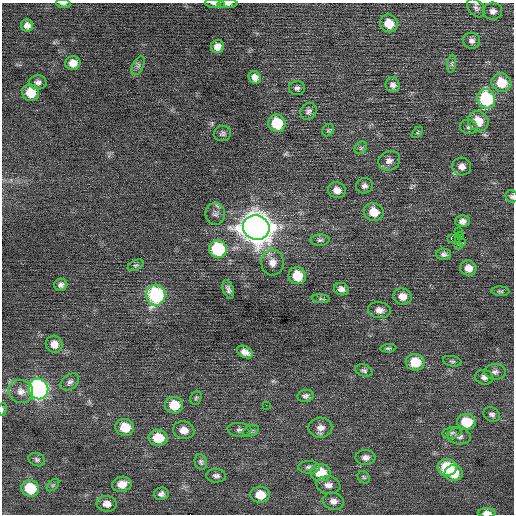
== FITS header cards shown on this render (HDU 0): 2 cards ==
NAXIS1  =                  512 / Axis length
NAXIS2  =                  512 / Axis length

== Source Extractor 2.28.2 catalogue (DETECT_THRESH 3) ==
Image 512 x 512 px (HDU 0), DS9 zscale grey, 1 PNG px = 1 image px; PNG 516 x 516 px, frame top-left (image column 1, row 512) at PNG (2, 3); each listed source drawn as its Kron ellipse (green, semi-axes under 4 px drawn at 4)
Background 0.0328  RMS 0.73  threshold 2.19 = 3 sigma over >= 5 px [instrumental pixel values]
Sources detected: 100; all 100 listed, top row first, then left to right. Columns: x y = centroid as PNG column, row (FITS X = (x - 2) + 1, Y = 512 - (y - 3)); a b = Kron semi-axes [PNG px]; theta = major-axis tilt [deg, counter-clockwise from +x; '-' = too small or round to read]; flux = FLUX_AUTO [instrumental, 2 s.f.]
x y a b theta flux
63 4 7 4 -4 90
215 4 10 4 -7 140
227 4 10 4 3 140
476 8 11 7 -49 170
493 11 9 8 - 220
389 23 9 8 - 820
27 25 6 6 - 230
472 41 8 8 - 190
217 47 7 6 - 350
73 63 7 7 - 420
452 64 9 4 83 120
138 66 10 5 64 140
255 77 6 6 - 250
38 82 8 7 - 170
501 82 10 9 - 1100
393 85 7 7 - 190
297 88 8 7 - 140
30 93 9 8 - 860
486 99 10 9 - 3800
308 111 9 7 58 170
478 121 11 9 -43 860
277 123 9 8 - 1700
469 127 9 7 -13 140
328 130 6 5 - 88
417 132 7 4 46 69
223 133 8 7 - 130
361 148 7 5 45 97
389 161 11 9 24 270
462 167 9 9 - 290
364 186 8 7 - 180
337 190 9 8 - 330
512 196 6 6 - 100
374 212 10 9 - 810
215 214 11 9 -81 240
462 221 7 6 - 230
256 227 13 12 - 78000
458 231 3 3 - 3400
461 236 3 2 - 40
451 238 4 2 - 510
320 240 9 5 2 140
462 243 4 2 - 41
458 245 2 2 - 2500
218 249 9 8 - 3600
444 254 7 5 0 150
272 262 13 11 -89 420
136 265 8 5 26 91
468 268 8 7 - 450
297 276 9 8 - 1300
61 285 6 6 - 160
228 289 9 5 -71 170
341 289 7 6 - 210
500 291 9 5 -2 89
156 295 10 9 - 5700
402 296 9 8 - 450
321 299 9 3 -5 79
379 310 11 8 -6 320
54 344 9 8 - 390
388 348 8 4 5 83
245 352 8 5 -27 290
452 361 9 5 -13 98
415 362 9 8 - 1100
364 371 9 5 -19 130
495 372 11 7 -2 200
484 377 9 7 -9 210
70 382 10 7 38 180
38 389 10 10 - 12000
21 391 12 11 - 440
306 396 8 6 14 150
196 398 7 5 68 89
174 405 9 8 - 1100
266 405 2 2 - 91
2 409 6 3 82 61
492 414 8 7 - 150
466 422 9 8 - 1500
125 427 9 8 - 1100
320 428 12 10 4 360
184 430 11 9 -9 450
239 430 12 7 -5 200
251 431 8 5 23 110
452 433 10 5 6 140
459 436 12 8 -4 250
158 438 9 8 - 1300
365 457 10 7 -1 240
37 460 8 6 -22 120
201 462 8 6 -71 120
309 467 11 6 -1 170
447 467 9 8 - 2200
320 473 10 8 -9 1400
454 473 9 8 - 1100
216 476 10 6 -2 170
364 477 7 5 -45 84
122 484 10 7 8 490
53 485 7 4 44 83
328 485 12 9 -9 300
30 488 9 8 - 1800
161 494 7 6 - 180
260 495 10 8 -4 840
333 501 10 8 -14 250
107 504 10 8 -9 340
487 513 9 4 -1 340
At the frame edge (FLAGS 8, measured only in part): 7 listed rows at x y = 63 4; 215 4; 227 4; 476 8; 512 196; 2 409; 487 513